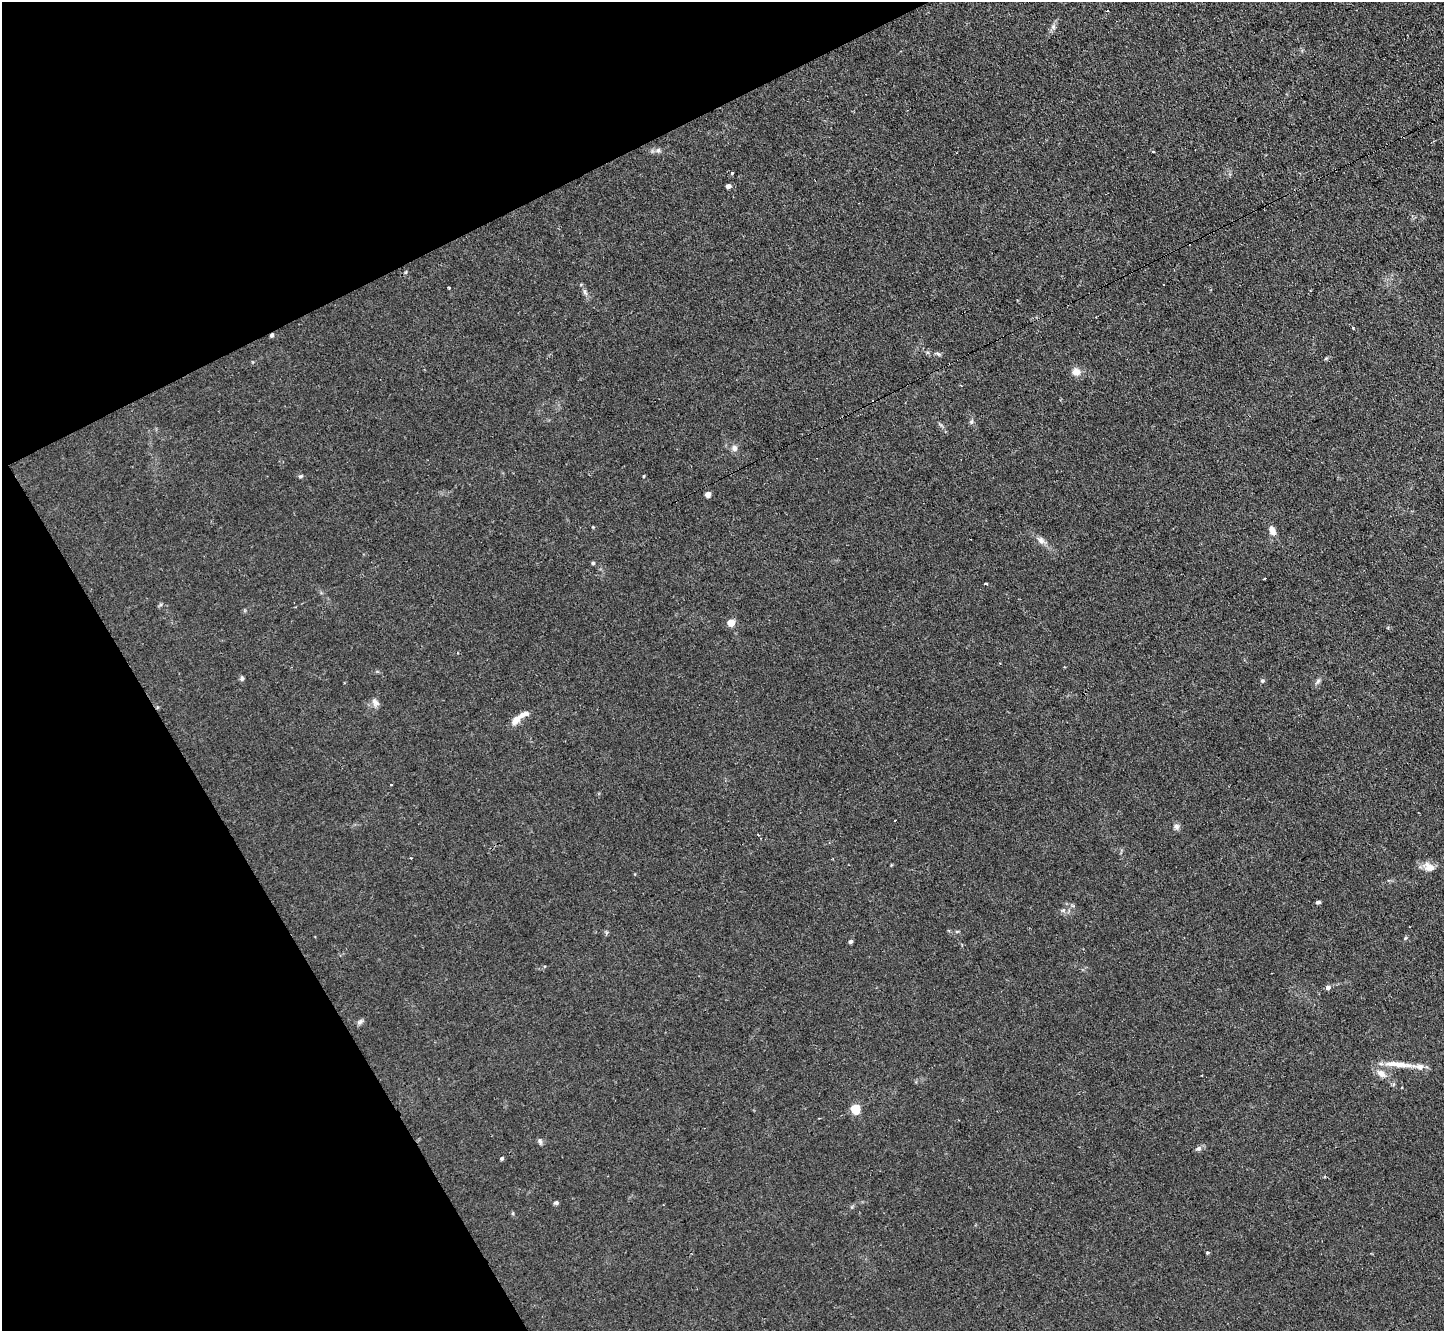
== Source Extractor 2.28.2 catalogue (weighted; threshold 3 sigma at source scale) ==
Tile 5 of 4 x 4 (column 1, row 2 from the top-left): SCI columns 1-1442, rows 2808-4136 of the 5767 x 5753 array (HDU 1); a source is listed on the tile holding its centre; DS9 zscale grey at full resolution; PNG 1446 x 1333 px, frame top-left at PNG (2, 2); no overlay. Shown black and unused: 23% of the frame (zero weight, under 2 of 3 exposures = <1% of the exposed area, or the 3 px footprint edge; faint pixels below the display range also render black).
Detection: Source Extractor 2.28.2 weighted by HDU 2 'WHT'; one run over the whole footprint, this tile lists its part. Background 0.0803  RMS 0.0071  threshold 0.032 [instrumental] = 3 sigma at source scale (4.5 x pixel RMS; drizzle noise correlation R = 1.50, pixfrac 1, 0.05/0.05 arcsec/px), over >= 5 px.
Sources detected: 53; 5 cosmic-ray / hot-pixel residue — not listed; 2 inside a brighter listed object's ellipse — not listed separately; the other 46 listed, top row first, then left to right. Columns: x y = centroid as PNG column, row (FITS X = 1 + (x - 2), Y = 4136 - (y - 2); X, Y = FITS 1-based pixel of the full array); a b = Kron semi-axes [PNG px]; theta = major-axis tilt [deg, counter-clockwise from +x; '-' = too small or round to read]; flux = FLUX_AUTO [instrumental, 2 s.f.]
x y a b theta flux
1107 11 3 2 - 0.57
1053 27 8 6 76 2.3
658 150 7 5 67 1.7
1153 151 4 3 - 0.64
732 173 3 3 - 2.9
728 186 4 4 - 4.1
449 287 3 3 - 1.9
585 292 7 5 -62 1.6
1353 328 4 3 - 1.2
938 354 7 5 -43 1.3
1326 358 6 3 19 0.82
1076 372 8 8 - 5.9
971 422 7 4 60 1.3
734 448 8 7 - 2.8
301 476 6 5 - 1
643 476 4 3 - 0.63
708 494 4 4 - 6.3
1272 530 10 7 -69 4.9
1041 540 13 8 -35 3.8
593 563 5 4 - 1.2
1265 578 3 3 - 1.7
986 583 3 3 - 1.9
731 623 8 8 - 5.5
242 678 7 5 -71 1.2
1262 681 5 4 - 1.1
1318 681 8 5 53 1.7
375 703 12 8 -49 3.2
516 720 13 8 48 5.7
391 784 3 2 - 0.85
1177 827 8 7 - 2.3
411 858 3 2 - 0.8
1429 867 15 10 -33 6.8
1318 902 5 4 - 1.5
1063 910 6 4 18 1.2
1405 938 6 3 71 0.84
851 941 5 5 - 1.3
1328 987 5 5 - 2.9
360 1022 9 5 42 1.8
1398 1064 44 7 -6 11
1381 1073 16 8 -35 5.6
855 1109 5 5 - 37
540 1141 8 5 -75 1.8
1199 1148 8 6 17 2
502 1158 4 4 - 1.2
556 1203 5 5 - 1.5
1207 1253 4 3 - 1.5